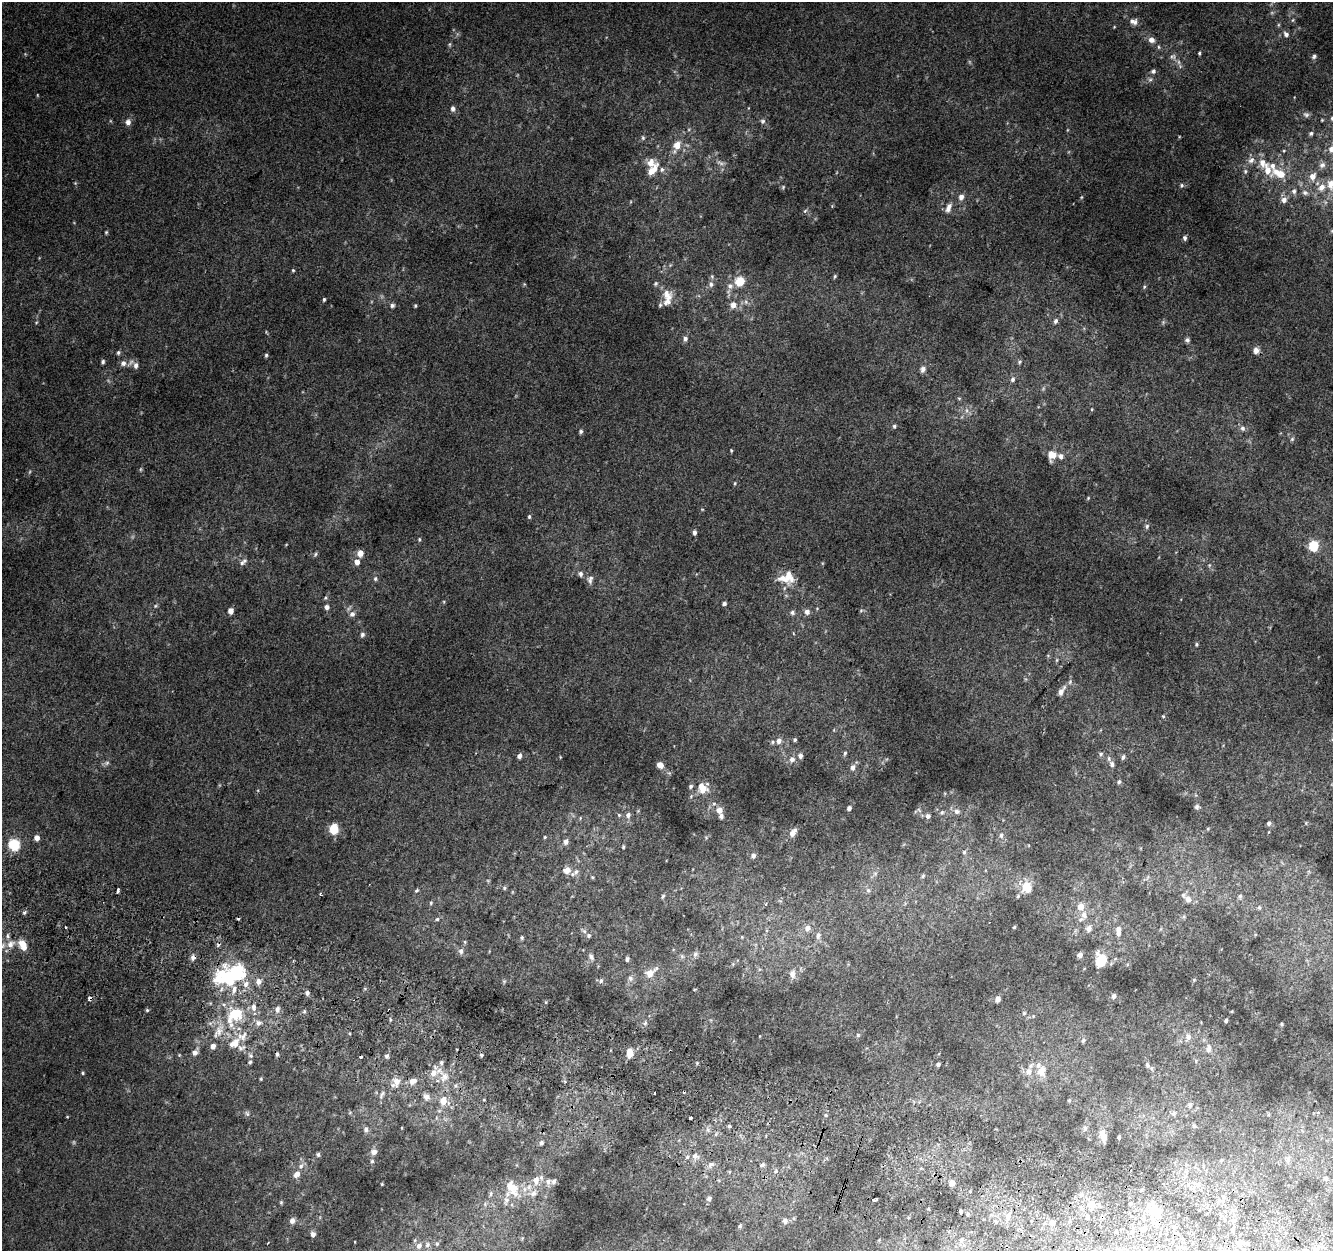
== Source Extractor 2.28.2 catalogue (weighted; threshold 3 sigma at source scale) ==
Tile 6 of 4 x 4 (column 2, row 2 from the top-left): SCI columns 1365-2695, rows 2827-4075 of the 5374 x 5589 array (HDU 1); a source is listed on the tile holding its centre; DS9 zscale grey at full resolution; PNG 1335 x 1253 px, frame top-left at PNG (2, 2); no overlay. Shown black and unused: <1% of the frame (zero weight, under 2 of 3 exposures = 2% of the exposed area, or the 3 px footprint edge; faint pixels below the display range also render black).
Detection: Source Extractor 2.28.2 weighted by HDU 2 'WHT'; one run over the whole footprint, this tile lists its part. Background 0.0855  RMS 0.011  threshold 0.0512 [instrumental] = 3 sigma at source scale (4.5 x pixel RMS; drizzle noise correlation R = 1.50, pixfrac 1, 0.0396/0.0396 arcsec/px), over >= 5 px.
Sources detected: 335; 5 too faint to see at this stretch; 1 inside a brighter object's white glare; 8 cosmic-ray / hot-pixel residue — not listed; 32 inside a brighter listed object's ellipse — not listed separately; the other 289 listed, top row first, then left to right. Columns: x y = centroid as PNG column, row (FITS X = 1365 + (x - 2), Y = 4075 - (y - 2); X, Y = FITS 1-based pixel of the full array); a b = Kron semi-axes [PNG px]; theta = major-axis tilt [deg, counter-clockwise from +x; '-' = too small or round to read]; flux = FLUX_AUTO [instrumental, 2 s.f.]
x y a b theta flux
1293 20 6 3 70 1.4
1134 21 11 8 -14 6.1
1114 27 4 3 - 0.89
1286 34 7 6 - 4.5
1151 40 8 7 - 6.3
450 44 6 4 71 1.6
1158 47 6 4 -89 1.5
1199 53 4 3 - 1.5
1173 56 8 8 - 4.4
1314 56 7 5 56 2.6
1153 71 6 6 - 3.1
1150 80 7 4 1 2.4
453 109 8 6 -80 3.4
1306 114 10 7 -17 3.8
1332 118 6 5 - 2.6
1322 120 5 4 - 1.2
763 121 7 7 - 2.9
128 122 9 7 73 5.4
1311 133 7 6 - 2.7
643 138 7 5 -89 1.9
677 145 12 9 68 12
1332 149 12 9 55 9.8
1284 151 5 4 - 1.4
1251 160 11 8 44 6.7
1262 163 12 9 -79 11
1322 165 9 8 - 5.6
652 170 19 8 50 14
1245 171 7 5 71 2.4
1279 173 19 10 -21 23
1312 176 9 7 64 9.4
1331 184 15 11 87 15
1182 185 5 5 - 1.8
783 187 6 4 47 1.3
1294 191 8 7 - 4.1
1305 193 9 7 -11 4
961 197 7 6 - 5.8
1082 197 5 3 - 1.1
1284 200 7 7 - 5.8
949 207 13 7 68 7.2
805 211 7 4 45 1.8
1332 231 5 4 - 1.2
106 232 5 4 - 1.3
1185 238 6 4 80 2.8
293 270 4 4 - 1.2
835 276 6 4 74 1.7
740 281 10 9 - 18
711 284 8 6 81 3.6
730 286 8 7 - 4.5
1144 287 5 4 - 1.5
667 294 16 12 -47 14
324 299 4 3 - 1.5
746 302 6 6 - 2.9
392 305 6 5 - 2.8
733 305 8 7 - 7.1
415 306 5 4 - 1.3
1056 321 6 5 - 2.8
1163 322 5 5 - 1.8
685 339 7 5 86 3.1
1187 340 6 6 - 3
1256 350 7 6 - 6.5
118 353 6 5 - 2.1
266 355 5 4 - 1.8
103 362 5 4 - 2.3
1019 362 6 5 - 1.9
123 363 8 8 - 5
136 365 9 7 -88 5.4
923 369 9 7 69 4.7
1012 379 8 6 73 3.2
959 398 6 3 -19 1.3
1092 409 5 3 - 0.99
967 410 7 4 -89 2.8
894 426 5 5 - 2
1242 428 7 7 - 3.9
581 431 6 5 - 2
1292 439 6 6 - 2.1
731 450 4 3 - 1.2
1052 455 13 11 83 12
735 483 4 4 - 1.1
1088 498 6 3 46 1.2
702 509 5 3 - 0.86
529 517 6 4 77 1.7
1147 526 7 5 76 2.3
694 532 6 4 -89 3.2
419 539 6 3 82 1.3
1314 546 10 9 - 26
360 553 6 6 - 8.8
315 554 7 4 70 1.7
243 562 12 6 41 4.1
357 562 6 6 - 7
1209 565 6 4 -45 1.6
580 574 7 6 - 3.2
788 576 24 12 -73 17
375 579 7 6 - 2.5
590 579 12 7 73 4.6
724 604 5 4 - 2.5
155 606 5 4 - 1.6
327 607 6 6 - 3.8
231 611 5 4 - 8.3
861 611 6 4 2 1.4
792 612 6 6 - 3
807 612 6 6 - 5.3
352 614 8 7 - 5.1
362 634 6 5 - 3
1196 644 5 4 - 1.6
1057 660 6 4 89 1.3
1061 692 9 7 66 5.6
1163 716 3 3 - 2
795 740 4 4 - 1.9
779 741 6 6 - 5.5
773 742 5 5 - 1.7
845 753 7 4 79 2.2
1101 754 6 5 - 2.5
519 756 5 4 - 4.4
800 756 6 6 - 3.9
1123 757 6 4 63 2.7
792 759 8 8 - 5.4
107 763 8 5 22 2.6
1112 764 8 7 - 4.7
660 765 6 5 - 8.9
853 767 7 6 - 5
1119 782 5 5 - 2.3
691 786 5 4 - 2.2
703 788 11 9 -56 15
1197 807 6 6 - 2.7
849 808 5 4 - 3.9
719 810 7 6 - 7.9
957 811 7 7 - 4.6
942 812 6 5 - 2
628 815 7 6 - 3.4
928 816 6 6 - 3.5
1269 823 5 5 - 2.8
334 829 8 7 - 27
1208 829 5 4 - 1.2
793 833 11 6 53 7.6
1001 835 8 6 81 3.4
545 837 4 4 - 1
37 838 6 5 - 5.6
566 842 7 6 - 4
14 845 6 6 - 77
623 847 4 3 - 1.2
964 852 5 5 - 1.9
753 856 6 6 - 3.5
567 870 10 8 17 7.8
875 873 7 4 1 2.2
923 876 6 5 - 1.7
1026 887 8 7 - 26
504 888 5 5 - 1.6
118 890 5 3 - 3.6
417 890 7 4 31 1.9
868 890 6 5 - 2.4
320 894 3 2 - 1.7
663 896 6 4 59 1.8
1018 896 5 4 - 1.4
1240 896 7 5 77 2.3
1188 899 10 8 -37 7.1
431 903 5 4 - 1.7
1081 907 7 6 - 12
1259 907 6 5 - 2
24 913 5 4 - 1.8
1084 915 11 8 -75 8.4
437 919 5 5 - 1.7
1014 927 3 3 - 1.3
808 928 6 6 - 5.7
1089 929 9 7 70 5.3
1118 929 6 5 - 4.5
584 931 8 5 -32 2.6
818 935 9 6 75 4
522 938 6 4 71 1.6
465 942 6 4 -72 1.3
10 944 14 10 38 13
23 945 12 8 -62 15
461 951 7 6 - 3.9
695 954 8 6 85 3.3
1080 955 4 4 - 5.3
682 956 7 5 -45 2.4
193 957 7 6 - 4.8
591 957 11 6 -63 4
627 959 5 4 - 2.7
1101 960 10 9 - 39
237 970 20 14 0 82
649 973 10 10 - 11
792 974 9 7 -90 5.9
630 978 8 7 - 4.5
217 979 31 18 46 37
1194 980 4 4 - 1
601 981 7 6 - 3.1
258 982 7 7 - 6.4
246 984 9 7 73 7.5
234 989 12 6 84 6.8
695 989 4 3 - 0.89
307 993 6 5 - 3.1
1114 996 5 4 - 3.2
90 999 7 5 74 4.2
998 999 5 4 - 7.2
224 1004 6 4 18 2.4
253 1007 10 8 -83 7.1
147 1010 4 4 - 1.4
277 1010 9 6 69 4.8
304 1011 6 3 -73 1.5
1024 1013 5 5 - 1.3
235 1014 14 10 51 52
1226 1020 3 3 - 2.1
259 1023 8 7 - 5.6
645 1023 7 5 85 2.4
1282 1024 3 3 - 1.2
218 1032 18 9 50 13
858 1035 5 5 - 1.7
1188 1037 9 7 -86 5.7
1083 1040 6 5 - 2.2
235 1044 16 10 66 15
1208 1049 11 7 81 6.7
195 1052 9 6 54 5
630 1052 7 5 -88 14
250 1055 8 7 - 3.4
481 1055 4 4 - 2
387 1056 6 6 - 2.7
1196 1061 6 3 -73 1.4
938 1064 4 4 - 2.3
1147 1065 6 4 80 1.7
1151 1068 6 5 - 1.9
1041 1071 12 9 -86 13
1029 1072 8 8 - 7.7
83 1073 4 4 - 1.3
445 1077 17 13 -69 18
261 1079 4 4 - 1.3
413 1081 11 8 20 8.7
396 1082 11 7 53 12
684 1092 3 3 - 3.7
382 1094 14 6 61 4.9
426 1097 9 8 - 5.9
1069 1100 5 4 - 1.3
443 1101 9 8 - 12
1190 1105 8 6 -81 2.9
247 1114 9 5 -62 2.5
826 1115 5 5 - 1.7
690 1118 3 3 - 13
729 1126 4 4 - 1.8
1194 1126 6 5 - 1.6
402 1128 4 3 - 0.79
1085 1128 9 6 75 3.5
366 1129 8 6 -83 3.8
716 1134 6 5 - 2
1102 1134 10 8 83 9.4
1119 1137 4 3 - 2.2
541 1143 6 5 - 3.1
374 1152 7 6 - 6.6
318 1155 6 5 - 2.3
695 1156 9 7 -6 5.7
1221 1160 5 3 - 0.98
1288 1160 7 6 - 3.5
372 1161 7 5 75 2.4
710 1164 7 6 - 3.7
762 1165 6 5 - 2.2
1203 1166 5 3 - 1
775 1171 6 5 - 2.3
297 1174 10 7 51 6.4
1326 1178 4 4 - 2.8
536 1180 11 8 83 9.5
548 1181 9 7 73 5.5
952 1183 5 5 - 8.5
382 1184 3 3 - 0.97
511 1187 18 14 -30 23
533 1193 11 8 46 7.4
491 1194 8 4 82 2.2
709 1199 5 4 - 3.4
875 1199 6 3 18 3.8
506 1201 15 7 85 7.4
281 1202 5 4 - 1.4
1091 1204 7 7 - 10
1155 1211 11 8 -20 26
961 1212 4 3 - 1.8
968 1214 5 3 - 1.5
1008 1216 9 7 79 5.4
1088 1218 4 4 - 1.7
1233 1220 6 4 72 2
292 1221 6 6 - 5.9
785 1221 6 5 - 5
996 1222 5 3 - 1.3
1052 1223 5 5 - 5.2
740 1226 6 5 - 1.8
1143 1229 6 5 - 3.9
1233 1230 4 4 - 2.1
313 1234 6 6 - 4.1
962 1240 8 6 -90 3.6
1240 1243 6 6 - 4.5
437 1244 5 4 - 1.7
427 1245 8 6 75 3.2
419 1246 9 7 53 5
1315 1249 9 6 32 4.8
Overlapping masked pixels (flux is a lower limit): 2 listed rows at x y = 193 957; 90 999
Isophote crosses this tile's border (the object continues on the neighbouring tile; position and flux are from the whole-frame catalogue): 6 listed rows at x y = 1332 118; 1332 149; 1331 184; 1332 231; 10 944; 1315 1249